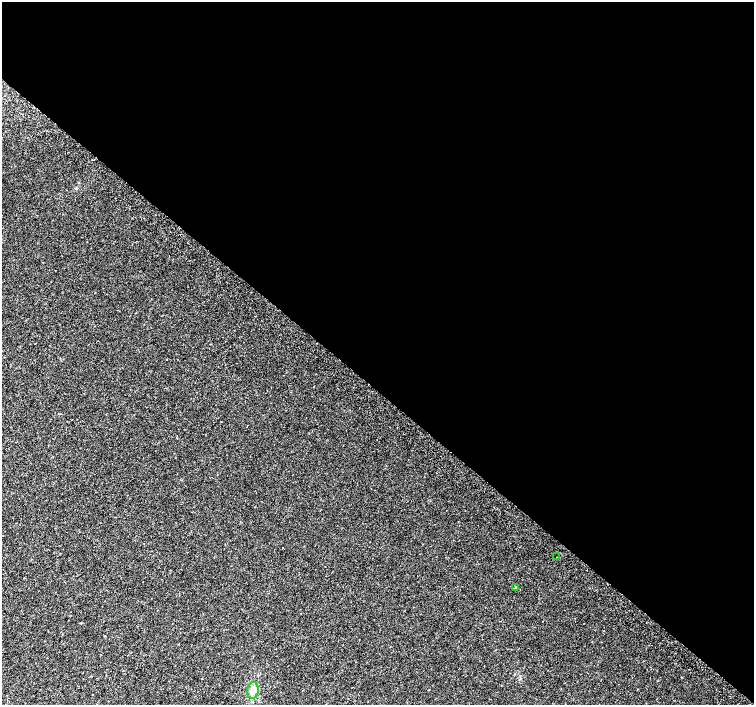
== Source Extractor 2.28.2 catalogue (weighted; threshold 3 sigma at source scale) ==
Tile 3 of 4 x 4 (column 3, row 1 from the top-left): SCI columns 3042-4544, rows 4486-5891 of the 6074 x 6092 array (HDU 1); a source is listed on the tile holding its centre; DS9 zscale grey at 2 x 2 block average (1 PNG px = mean of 2 x 2 image px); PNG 756 x 707 px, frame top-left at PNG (2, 2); each listed source drawn as its Kron ellipse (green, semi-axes under 4 px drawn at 4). Shown black and unused: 55% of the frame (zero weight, under 2 of 3 exposures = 2% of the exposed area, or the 3 px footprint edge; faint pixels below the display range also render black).
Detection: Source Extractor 2.28.2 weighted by HDU 2 'WHT'; one run over the whole footprint, this tile lists its part. Background 0.0335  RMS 0.011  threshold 0.0514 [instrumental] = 3 sigma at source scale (4.5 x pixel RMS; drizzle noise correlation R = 1.50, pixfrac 1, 0.0396/0.0396 arcsec/px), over >= 5 px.
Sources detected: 3; all 3 listed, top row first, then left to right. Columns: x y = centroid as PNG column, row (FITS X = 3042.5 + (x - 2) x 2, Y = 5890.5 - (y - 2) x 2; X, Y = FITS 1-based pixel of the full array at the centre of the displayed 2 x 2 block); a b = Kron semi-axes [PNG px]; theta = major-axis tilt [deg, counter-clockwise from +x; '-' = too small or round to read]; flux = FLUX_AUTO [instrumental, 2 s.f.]
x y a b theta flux
557 557 2 2 - 1.9
516 587 2 2 - 4.2
253 690 8 6 83 16